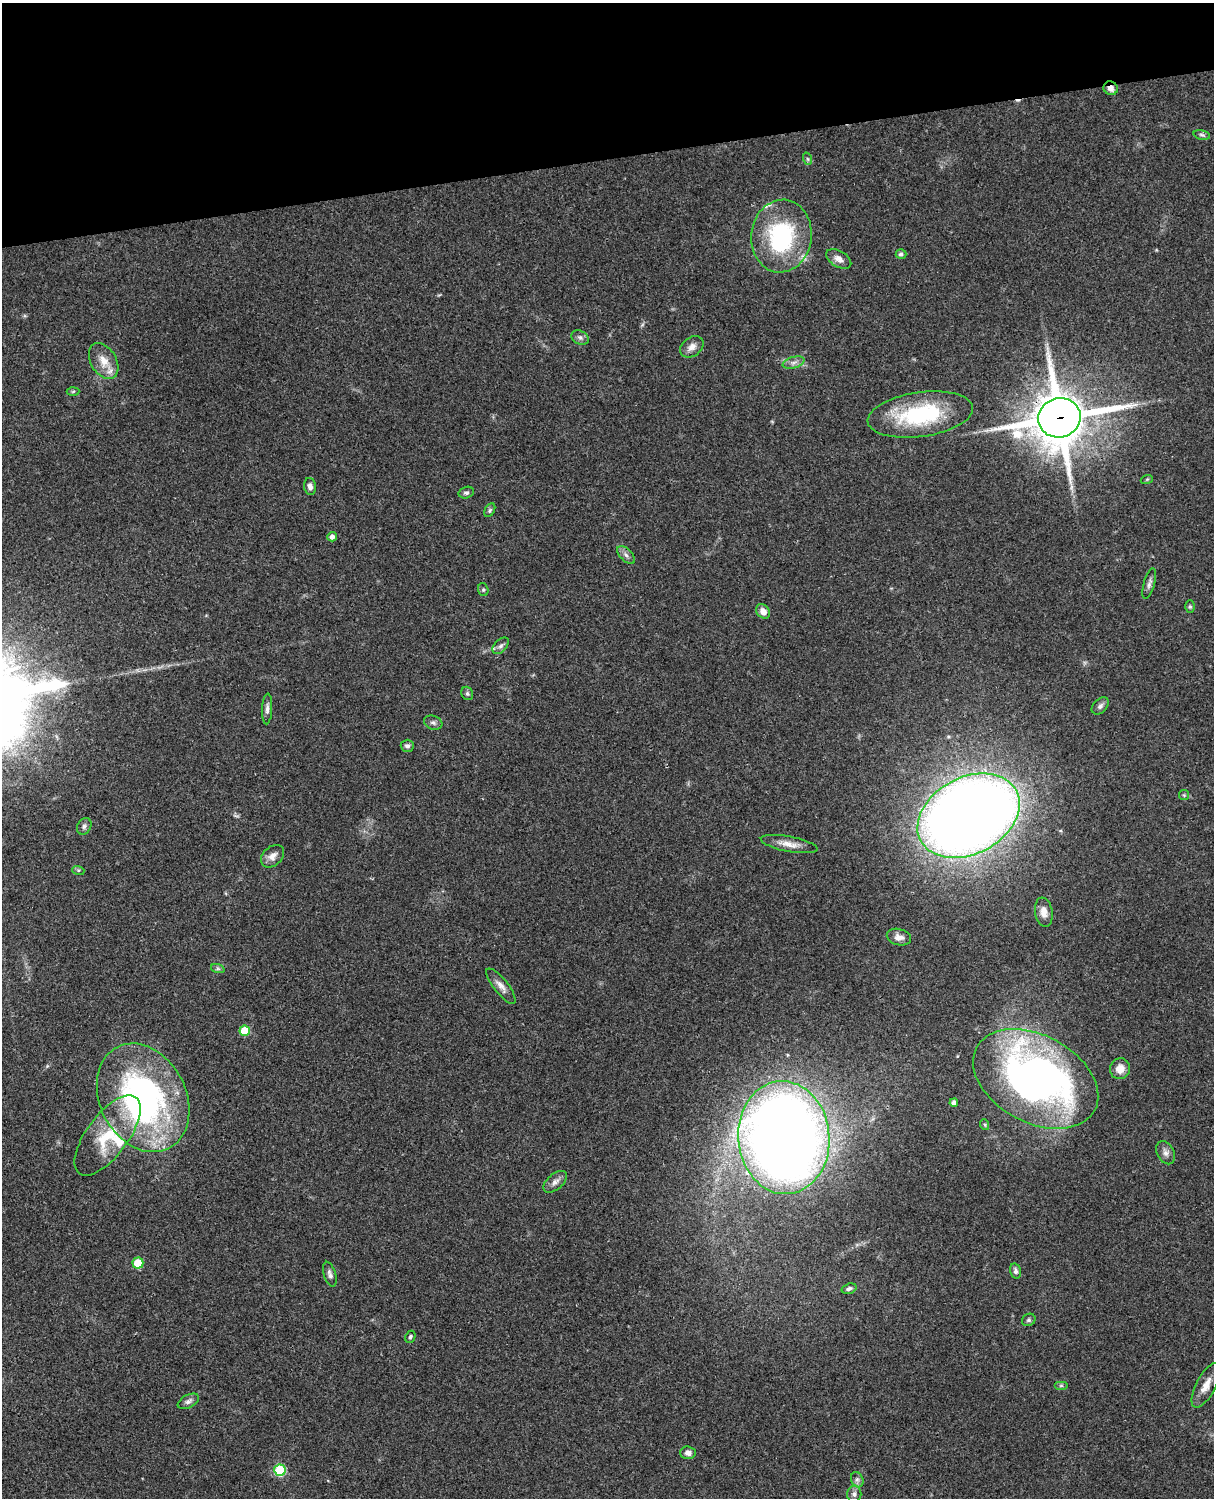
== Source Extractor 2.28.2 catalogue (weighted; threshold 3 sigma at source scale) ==
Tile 3 of 4 x 3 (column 3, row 1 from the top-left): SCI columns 2546-3757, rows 3268-4763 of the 5088 x 4927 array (HDU 1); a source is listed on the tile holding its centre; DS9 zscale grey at full resolution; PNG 1216 x 1500 px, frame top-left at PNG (2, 3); each listed source drawn as its Kron ellipse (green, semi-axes under 4 px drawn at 4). Shown black and unused: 10% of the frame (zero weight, under 3 of 4 exposures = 6% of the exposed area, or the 3 px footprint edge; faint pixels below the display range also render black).
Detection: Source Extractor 2.28.2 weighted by HDU 2 'WHT'; one run over the whole footprint, this tile lists its part. Background 0.0856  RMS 0.0061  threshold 0.0273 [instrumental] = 3 sigma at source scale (4.5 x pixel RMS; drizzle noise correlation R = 1.50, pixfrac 1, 0.05/0.05 arcsec/px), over >= 5 px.
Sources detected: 66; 1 inside a brighter object's white glare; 1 cosmic-ray / hot-pixel residue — neither listed nor drawn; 2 inside a brighter listed object's ellipse — not listed separately; the other 62 listed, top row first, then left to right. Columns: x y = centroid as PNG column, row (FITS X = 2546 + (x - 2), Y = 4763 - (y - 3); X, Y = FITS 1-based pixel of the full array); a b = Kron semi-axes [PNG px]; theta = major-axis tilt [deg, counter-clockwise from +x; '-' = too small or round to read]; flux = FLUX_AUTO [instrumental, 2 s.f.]
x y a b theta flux
1111 88 7 6 - 3.8
1202 135 8 4 -14 1.3
808 159 6 4 -70 0.87
781 236 36 30 83 70
901 254 5 5 - 1.5
839 259 14 8 -31 4.1
580 338 9 6 -28 2
692 347 13 9 35 3.9
104 361 19 12 -60 9.2
794 363 11 5 15 2.3
73 391 6 4 3 0.77
920 415 53 22 8 59
1059 418 21 19 19 3000
1147 479 6 4 19 0.68
310 486 8 6 -81 2.4
466 493 8 5 16 1.5
490 510 7 4 61 1.1
332 537 5 4 - 2.2
626 555 11 6 -46 2.2
1149 584 16 5 75 2.4
483 590 6 5 - 1.1
1190 606 6 5 - 0.91
763 611 8 6 -49 4.4
501 646 10 6 45 1.9
467 693 7 5 -59 1.3
1100 706 10 6 46 1.9
267 709 15 5 87 2.4
433 723 9 7 -20 1.8
407 746 7 6 - 1.7
1184 795 5 5 - 0.77
969 816 54 38 28 1000
84 826 9 6 61 1.8
789 844 29 7 -11 6.7
273 856 13 9 43 4.1
78 870 6 4 -17 0.85
1044 912 15 8 -81 4.8
899 937 12 8 -14 3.7
218 969 7 4 -19 1.1
501 986 22 7 -51 4.4
245 1031 5 5 - 20
1120 1069 10 10 - 6.3
1036 1079 67 43 -28 320
143 1098 57 43 -63 190
954 1103 4 4 - 2.1
985 1125 5 3 - 0.63
108 1135 47 20 53 32
784 1138 56 45 -85 910
1166 1153 12 8 -63 2.9
555 1182 14 7 41 3.4
138 1263 5 5 - 18
1015 1271 7 5 -73 1.7
330 1274 13 6 -73 2.3
849 1289 8 5 18 1.7
1029 1320 7 6 - 1.2
410 1337 6 5 - 1.1
1206 1385 25 9 62 7.4
1061 1386 7 4 0 1.1
188 1401 11 6 28 2.1
688 1453 8 6 -3 2.7
280 1470 6 5 - 41
857 1480 8 6 -69 1.8
854 1494 8 7 - 2.2
Overlapping masked pixels (flux is a lower limit): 3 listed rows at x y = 1111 88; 1059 418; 143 1098